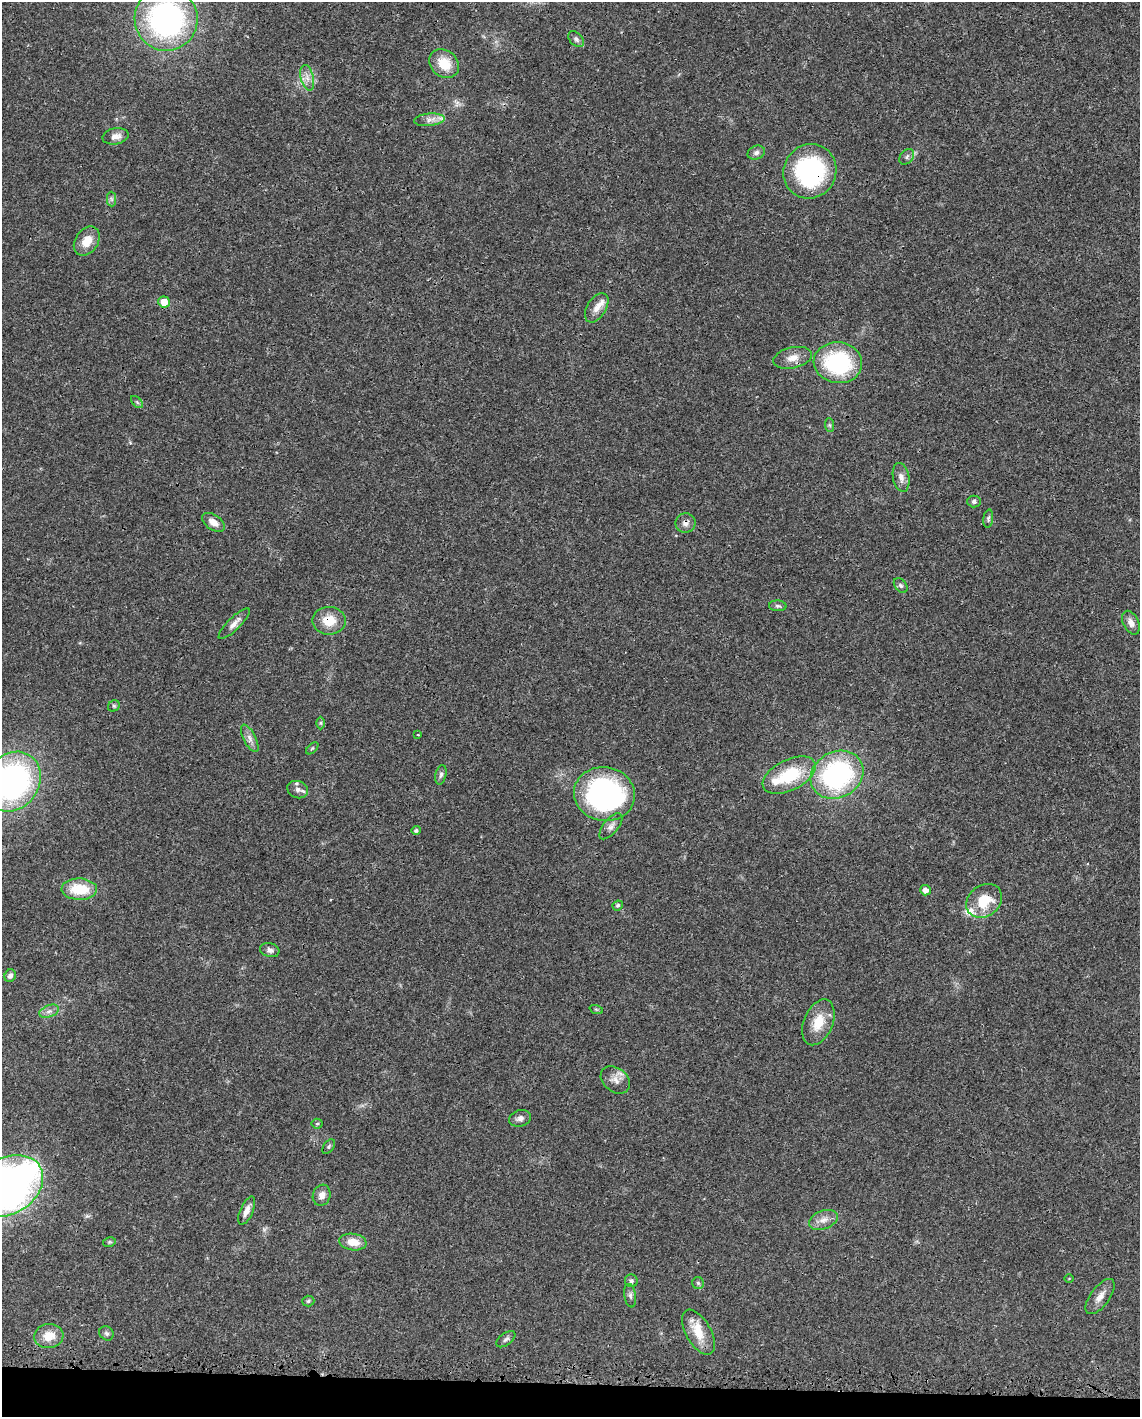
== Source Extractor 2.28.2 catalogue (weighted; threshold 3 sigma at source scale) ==
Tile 11 of 4 x 3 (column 3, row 3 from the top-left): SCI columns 2368-3505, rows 259-1673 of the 4733 x 4651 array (HDU 1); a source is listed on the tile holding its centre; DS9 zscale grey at full resolution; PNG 1142 x 1419 px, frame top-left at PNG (2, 2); each listed source drawn as its Kron ellipse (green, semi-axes under 4 px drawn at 4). Shown black and unused: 2% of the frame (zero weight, under 3 of 4 exposures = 7% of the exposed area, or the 3 px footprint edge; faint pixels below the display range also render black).
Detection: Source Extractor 2.28.2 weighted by HDU 2 'WHT'; one run over the whole footprint, this tile lists its part. Background 0.0165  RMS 0.0028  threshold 0.0125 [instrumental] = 3 sigma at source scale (4.5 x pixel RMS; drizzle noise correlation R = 1.50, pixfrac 1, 0.05/0.05 arcsec/px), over >= 5 px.
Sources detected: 74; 5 inside a brighter listed object's ellipse — not listed separately; the other 69 listed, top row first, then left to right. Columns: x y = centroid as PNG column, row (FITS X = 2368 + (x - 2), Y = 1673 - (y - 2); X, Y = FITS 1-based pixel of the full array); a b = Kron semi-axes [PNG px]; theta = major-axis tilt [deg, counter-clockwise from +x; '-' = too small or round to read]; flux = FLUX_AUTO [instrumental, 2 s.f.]
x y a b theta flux
166 19 32 31 - 68
576 39 9 6 -45 0.78
444 64 16 13 -40 6.5
307 78 13 6 -77 1.8
429 120 15 6 6 1.6
115 136 13 8 12 1.9
756 153 9 6 24 0.97
907 157 9 6 48 0.79
810 171 28 26 59 39
111 199 7 4 -89 0.65
87 241 16 11 55 4.3
164 302 6 5 - 3.1
597 308 16 9 58 2.3
793 358 19 10 13 2.9
838 363 24 20 -6 27
137 402 7 4 -45 0.43
830 425 7 4 -88 0.47
901 477 15 8 -78 1.8
974 501 7 6 - 0.66
988 519 9 4 82 0.59
213 522 13 7 -33 2.4
685 523 10 9 - 1.4
901 585 8 5 -50 0.62
778 606 9 5 -3 0.63
329 621 16 14 -1 5.3
1131 623 12 7 -63 1.9
234 624 21 6 45 1.9
114 706 6 5 - 0.45
321 723 6 4 -90 0.4
418 735 3 3 - 0.3
250 738 15 6 -63 1.5
312 748 7 3 44 0.3
441 775 10 5 77 0.76
789 775 28 15 26 14
837 775 27 23 29 47
12 782 32 27 50 76
298 790 10 8 -21 1.3
604 794 30 27 -9 66
611 826 16 7 50 1.4
416 830 5 4 - 0.56
79 889 18 10 -2 9.2
925 890 5 5 - 1.7
984 901 19 15 38 8.1
618 905 5 4 - 0.53
270 950 10 7 -16 1.1
10 976 6 5 - 0.94
596 1009 7 4 -19 0.36
49 1011 10 6 21 1.2
818 1022 24 14 67 5.8
615 1080 16 12 -39 2.4
520 1118 11 8 17 1.3
317 1124 5 5 - 0.44
329 1147 8 5 53 0.54
7 1186 38 28 31 150
322 1195 11 8 73 1.7
247 1211 15 6 67 1.7
823 1220 15 9 20 2.2
109 1242 6 4 11 0.39
353 1242 13 8 -8 3.8
1069 1279 5 3 - 0.23
631 1281 6 6 - 0.71
698 1283 6 6 - 0.5
630 1296 12 6 -81 0.91
1100 1297 21 9 54 2.5
308 1301 6 5 - 0.54
698 1332 25 12 -60 5.9
106 1333 7 6 - 0.69
49 1336 15 12 8 4.4
506 1339 11 6 37 0.8
Overlapping masked pixels (flux is a lower limit): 4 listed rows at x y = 810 171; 685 523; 329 621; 7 1186
Isophote crosses this tile's border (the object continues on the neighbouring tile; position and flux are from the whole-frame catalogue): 3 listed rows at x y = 166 19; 12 782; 7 1186